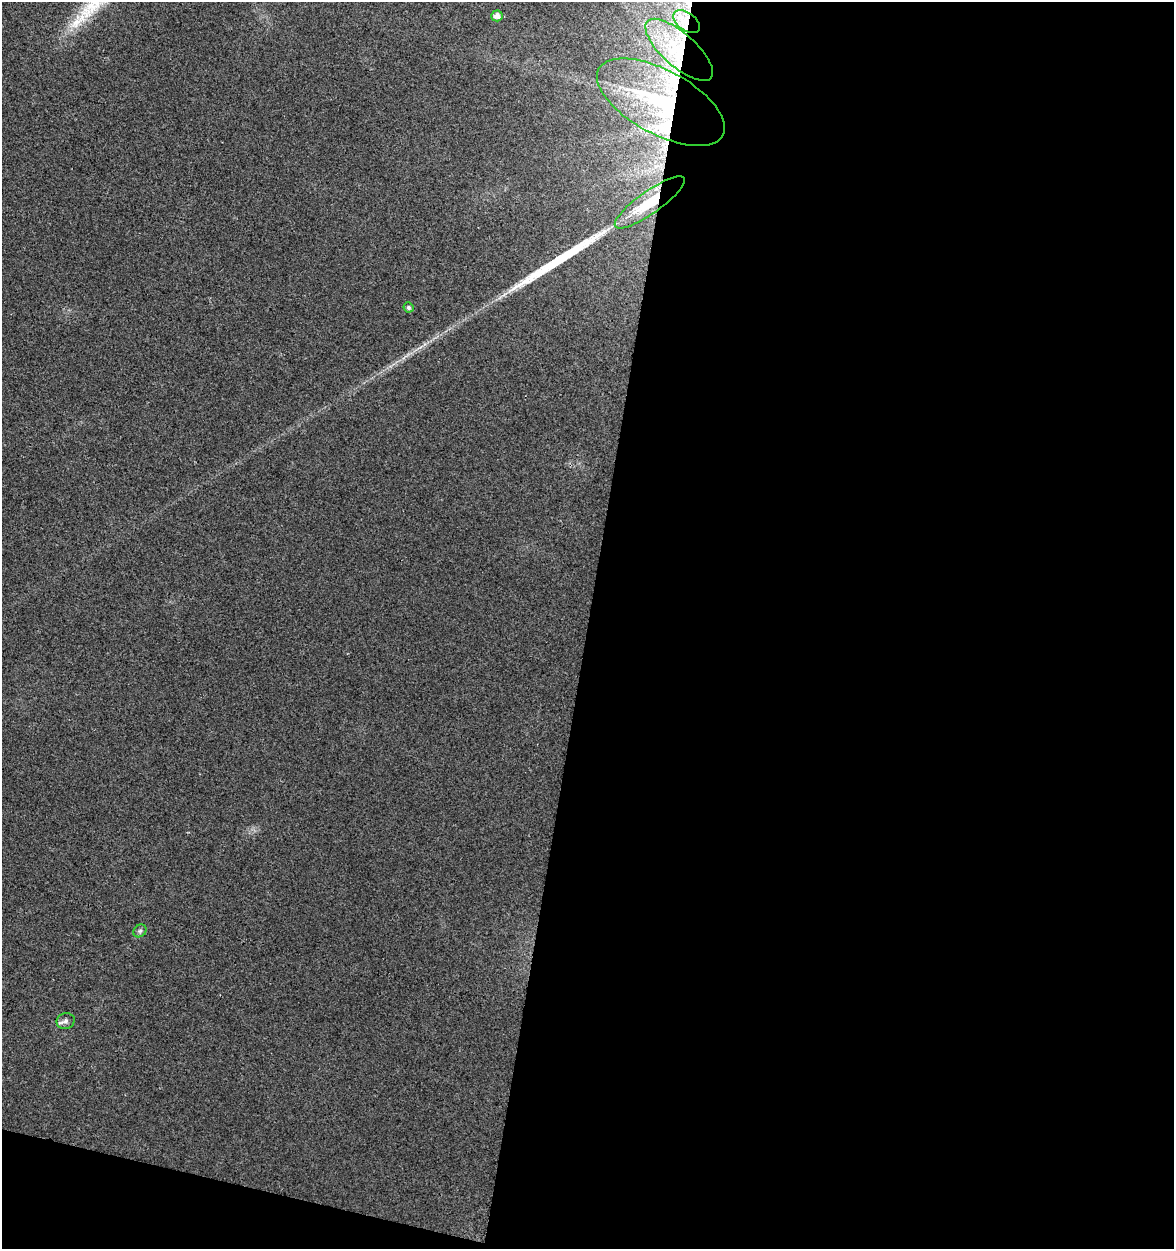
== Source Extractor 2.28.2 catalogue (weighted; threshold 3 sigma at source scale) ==
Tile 16 of 4 x 4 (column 4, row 4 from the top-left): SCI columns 3799-4970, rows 1-1247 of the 5193 x 4995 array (HDU 1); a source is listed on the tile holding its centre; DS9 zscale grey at full resolution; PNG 1176 x 1251 px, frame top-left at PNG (2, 2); each listed source drawn as its Kron ellipse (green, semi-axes under 4 px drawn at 4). Shown black and unused: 52% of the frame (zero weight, under 2 of 3 exposures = <1% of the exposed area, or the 3 px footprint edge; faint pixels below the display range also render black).
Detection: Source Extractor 2.28.2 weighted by HDU 2 'WHT'; one run over the whole footprint, this tile lists its part. Background 0.017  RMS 0.0078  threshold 0.035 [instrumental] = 3 sigma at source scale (4.5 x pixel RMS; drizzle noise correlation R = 1.50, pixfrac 1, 0.0396/0.0396 arcsec/px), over >= 5 px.
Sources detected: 11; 1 long thin detection or spike segment (spike, bleed or trail) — neither listed nor drawn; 2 inside a brighter listed object's ellipse — not listed separately; the other 8 listed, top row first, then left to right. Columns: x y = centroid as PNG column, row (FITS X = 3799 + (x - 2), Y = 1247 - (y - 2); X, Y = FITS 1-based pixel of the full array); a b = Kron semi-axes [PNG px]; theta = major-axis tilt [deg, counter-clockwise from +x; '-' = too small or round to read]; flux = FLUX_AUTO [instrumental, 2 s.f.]
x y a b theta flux
497 16 5 5 - 4.7
686 22 15 9 -35 12
679 50 43 16 -42 47
661 102 70 32 -28 110
650 202 42 11 35 39
409 307 5 4 - 1.7
140 931 7 5 43 1.9
66 1021 9 8 - 3
Overlapping masked pixels (flux is a lower limit): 4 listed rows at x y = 686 22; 679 50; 661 102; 650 202